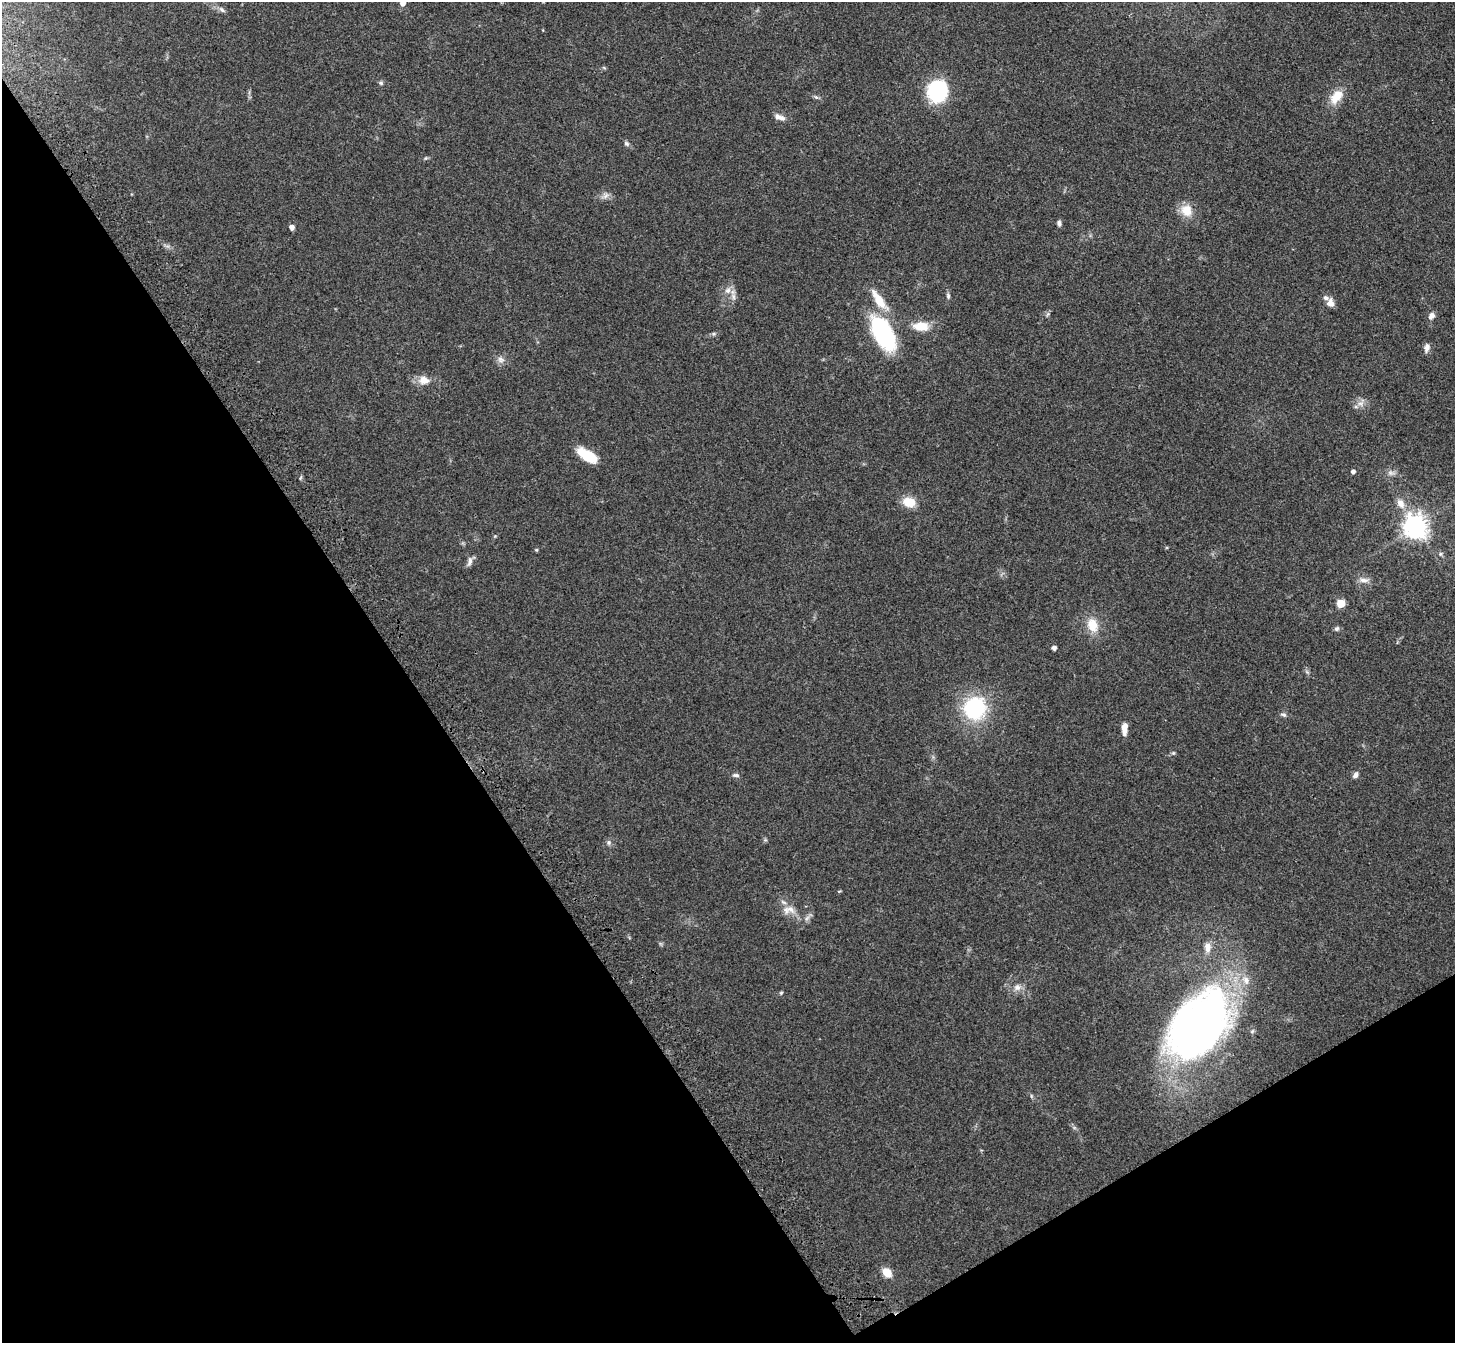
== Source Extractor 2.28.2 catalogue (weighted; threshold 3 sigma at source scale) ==
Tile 14 of 4 x 4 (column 2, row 4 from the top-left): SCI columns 1533-2985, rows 217-1557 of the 5973 x 5932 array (HDU 1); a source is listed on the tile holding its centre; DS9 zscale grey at full resolution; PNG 1457 x 1345 px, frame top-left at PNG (2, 2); no overlay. Shown black and unused: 34% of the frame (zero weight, under 3 of 4 exposures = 5% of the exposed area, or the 3 px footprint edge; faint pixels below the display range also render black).
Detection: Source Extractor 2.28.2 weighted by HDU 2 'WHT'; one run over the whole footprint, this tile lists its part. Background 0.0835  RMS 0.0064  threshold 0.0287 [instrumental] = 3 sigma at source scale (4.5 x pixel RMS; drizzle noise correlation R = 1.50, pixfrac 1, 0.05/0.05 arcsec/px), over >= 5 px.
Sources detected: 60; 1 inside a brighter object's white glare — not listed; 4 inside a brighter listed object's ellipse — not listed separately; the other 55 listed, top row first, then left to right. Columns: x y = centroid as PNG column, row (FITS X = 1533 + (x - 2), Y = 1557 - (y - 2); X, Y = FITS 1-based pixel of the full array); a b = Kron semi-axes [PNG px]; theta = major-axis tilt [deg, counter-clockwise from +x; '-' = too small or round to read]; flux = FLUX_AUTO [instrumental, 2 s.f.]
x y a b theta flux
402 3 5 5 - 3.9
222 10 10 5 -38 1.8
604 68 6 3 -19 0.73
381 83 7 5 -15 1.1
937 91 14 13 - 76
816 97 7 4 -44 1.1
1336 97 21 12 51 10
777 117 8 7 - 2.6
626 144 8 6 -44 1.5
605 195 10 8 54 2.8
1186 210 16 14 -61 9.5
1059 223 7 5 -79 1.6
292 227 4 4 - 3.5
728 290 9 7 41 3.3
733 296 9 6 -84 2.4
948 296 8 5 -81 1.4
879 300 26 9 -55 14
1330 303 10 8 -78 4.4
1048 314 7 4 70 1
1431 316 9 6 56 3
921 326 18 10 -3 11
714 333 6 4 19 1
883 333 32 16 -62 87
1427 348 11 7 79 2.9
501 360 11 7 -33 2.9
424 380 14 11 -7 6.5
1361 404 9 6 -6 3
587 455 20 9 -30 20
1353 471 4 4 - 2
1391 473 10 6 -10 2.4
909 502 14 10 -16 10
1400 503 13 8 -59 5
1415 527 8 7 - 550
536 550 4 4 - 0.71
1440 554 6 5 - 1
470 561 14 5 77 2.4
1364 580 14 6 -3 3.2
1341 603 5 5 - 21
1092 625 17 12 -70 11
1336 629 7 6 - 1.5
1054 648 4 4 - 2.4
974 708 26 25 - 50
1283 715 9 4 -17 1.4
1124 729 14 6 86 5.5
1173 753 5 5 - 0.87
736 775 9 5 -5 1.5
1355 775 9 6 51 2.1
609 843 8 4 82 1.3
790 909 14 9 -48 5.5
807 918 8 5 45 1.8
1207 947 14 9 -85 4.8
1017 987 10 9 - 3.7
781 993 5 4 - 0.8
1201 1028 75 39 54 370
887 1273 10 8 -52 7.6
Isophote crosses this tile's border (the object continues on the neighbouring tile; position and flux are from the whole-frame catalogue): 1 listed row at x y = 402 3